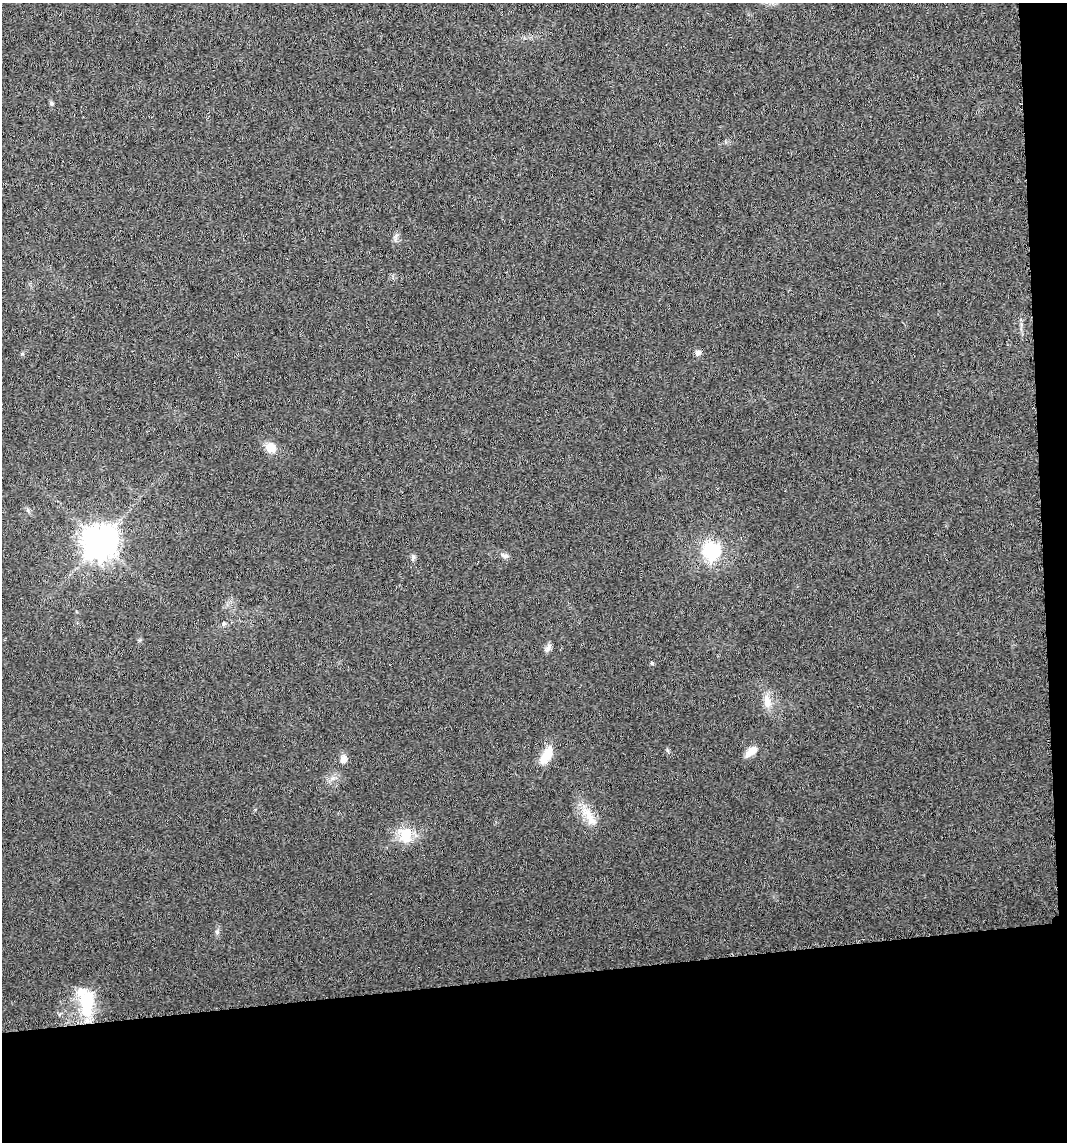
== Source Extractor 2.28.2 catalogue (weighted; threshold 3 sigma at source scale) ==
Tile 4 of 2 x 2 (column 2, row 2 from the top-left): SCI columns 1095-2159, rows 4-1143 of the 2175 x 2288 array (HDU 1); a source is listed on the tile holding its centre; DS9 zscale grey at full resolution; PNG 1069 x 1144 px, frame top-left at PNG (2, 3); no overlay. Shown black and unused: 17% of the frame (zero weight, under 3 of 6 exposures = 1% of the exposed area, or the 3 px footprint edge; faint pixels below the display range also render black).
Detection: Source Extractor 2.28.2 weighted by HDU 2 'WHT'; one run over the whole footprint, this tile lists its part. Background 0.013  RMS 0.0046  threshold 0.0188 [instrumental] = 3 sigma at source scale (4.09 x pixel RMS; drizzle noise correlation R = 1.36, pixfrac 0.8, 0.0396/0.0396 arcsec/px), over >= 5 px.
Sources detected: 19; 1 inside a brighter listed object's ellipse — not listed separately; the other 18 listed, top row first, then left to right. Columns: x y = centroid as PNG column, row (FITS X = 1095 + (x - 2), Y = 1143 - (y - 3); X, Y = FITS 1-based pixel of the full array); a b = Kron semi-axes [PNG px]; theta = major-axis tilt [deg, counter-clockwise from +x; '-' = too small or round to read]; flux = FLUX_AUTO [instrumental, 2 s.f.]
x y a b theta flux
51 103 5 5 - 0.8
698 353 7 6 - 1.5
271 448 13 10 -32 5.2
100 542 10 10 - 840
711 551 19 17 80 22
505 556 11 6 -20 1.6
413 557 6 6 - 0.98
224 623 6 4 44 0.67
548 648 11 6 51 1.5
652 663 5 3 - 0.41
767 701 20 10 -79 5
752 751 15 8 37 4.2
547 755 23 11 63 8.4
343 759 11 9 67 2.4
588 816 37 11 -53 8
406 835 21 18 -79 9.6
217 932 5 5 - 0.77
87 1003 32 15 88 20
Unlisted compact peaks at least as high as the median listed source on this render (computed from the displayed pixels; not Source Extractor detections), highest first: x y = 22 354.